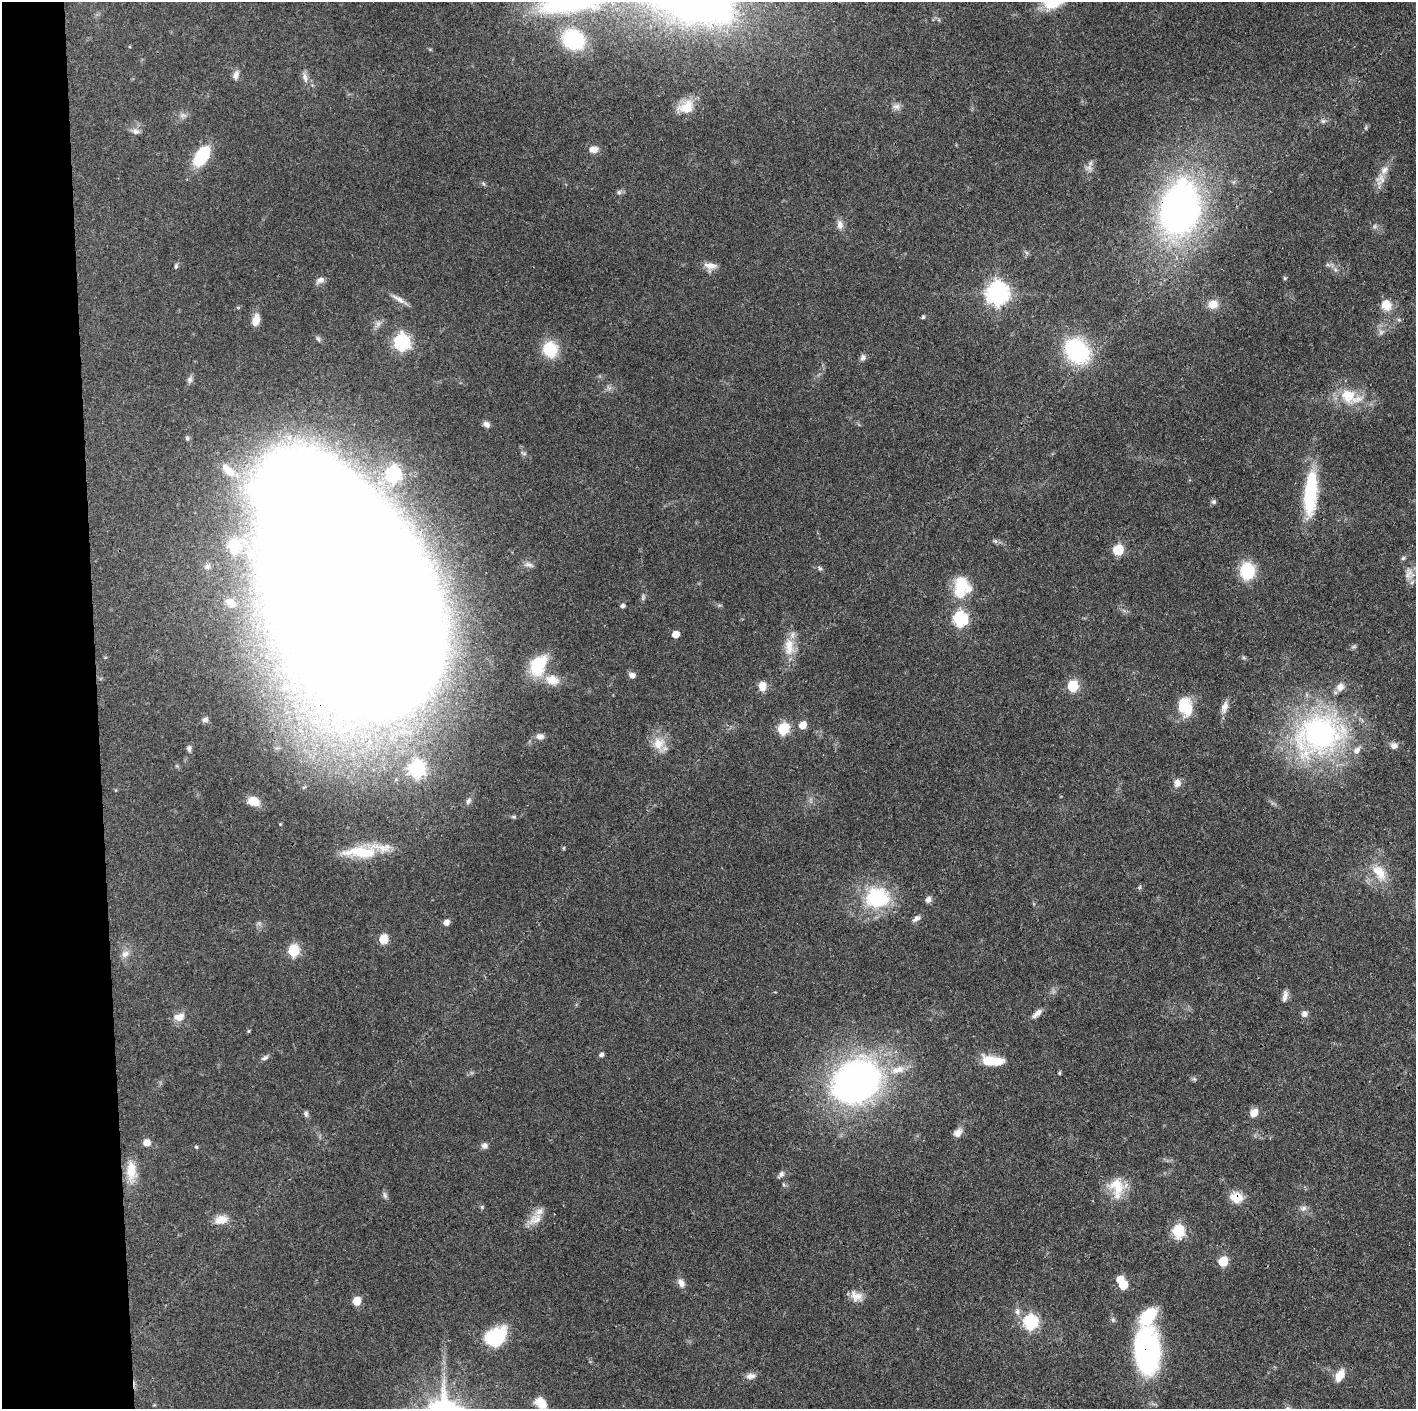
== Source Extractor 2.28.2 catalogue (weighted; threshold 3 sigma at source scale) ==
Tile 4 of 3 x 3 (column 1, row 2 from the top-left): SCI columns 1-1414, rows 1408-2814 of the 4241 x 4221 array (HDU 1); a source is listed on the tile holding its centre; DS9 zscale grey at full resolution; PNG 1418 x 1411 px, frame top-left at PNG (2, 2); no overlay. Shown black and unused: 7% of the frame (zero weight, under 3 of 4 exposures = <1% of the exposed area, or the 3 px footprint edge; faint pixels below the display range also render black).
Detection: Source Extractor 2.28.2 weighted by HDU 2 'WHT'; one run over the whole footprint, this tile lists its part. Background 0.087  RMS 0.004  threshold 0.0179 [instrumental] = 3 sigma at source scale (4.5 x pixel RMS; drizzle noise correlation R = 1.50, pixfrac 1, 0.05/0.05 arcsec/px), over >= 5 px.
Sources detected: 138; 1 too faint to see at this stretch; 4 inside a brighter object's white glare — not listed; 8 inside a brighter listed object's ellipse — not listed separately; the other 125 listed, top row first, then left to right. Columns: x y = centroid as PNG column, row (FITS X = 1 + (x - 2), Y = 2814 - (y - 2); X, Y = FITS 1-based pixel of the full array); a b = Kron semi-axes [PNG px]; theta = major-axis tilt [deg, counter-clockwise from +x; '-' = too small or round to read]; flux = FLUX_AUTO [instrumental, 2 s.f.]
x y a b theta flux
573 39 16 14 -34 39
236 75 12 7 67 2
305 77 15 6 -80 2.1
896 106 10 8 0 1.9
686 107 22 16 24 7.4
1323 121 6 6 - 0.91
136 131 10 8 -12 1.8
593 149 10 8 4 3
202 156 22 12 58 19
1089 168 11 7 -48 1.8
1381 178 14 12 -8 3.4
619 192 6 6 - 0.87
1180 209 48 33 78 180
840 224 14 9 -81 2.4
1328 265 7 4 -19 0.81
176 266 7 5 90 0.71
710 266 15 9 -6 3.6
1285 278 5 4 - 0.54
320 280 11 8 29 2.1
997 293 8 8 - 280
399 299 24 5 -30 2.7
1213 304 12 11 - 4.5
1386 305 13 11 -58 5.6
238 308 5 4 - 0.48
923 317 4 4 - 0.72
256 320 16 9 78 3.7
402 342 7 7 - 110
550 349 19 17 -79 12
1077 351 29 22 -49 37
863 357 8 7 - 1.3
190 380 9 7 77 1.3
609 388 7 5 -44 1
1350 397 36 19 -22 14
486 424 9 7 -43 1.6
187 438 6 5 - 0.73
228 470 27 14 -42 11
393 474 7 6 - 82
1310 493 54 14 86 28
1214 502 7 6 - 0.92
995 541 6 5 - 0.8
234 546 6 6 - 42
1118 550 6 6 - 25
1403 558 6 5 - 0.68
529 565 13 7 -15 1.9
207 566 10 9 - 2.4
820 568 7 5 -31 0.73
1247 571 15 12 88 19
1409 574 17 13 77 3.9
961 583 24 15 -27 10
643 597 10 5 76 0.98
230 602 10 6 -38 2.1
623 606 5 4 - 1.1
347 616 202 83 -67 4300
960 619 7 6 - 70
675 634 5 5 - 5.1
789 647 27 14 -85 7.7
539 665 28 18 62 16
632 675 7 6 - 1.9
552 680 19 13 -17 6.4
762 686 9 8 - 4.5
1072 686 6 6 - 30
286 687 11 9 54 3.6
1185 706 24 17 -74 11
1224 707 17 8 74 2.8
205 720 8 6 18 1.3
803 725 6 6 - 5.1
783 729 6 6 - 34
1319 734 70 53 23 92
540 737 11 8 4 2
659 744 21 15 -73 6.9
1394 746 8 7 - 1.8
189 749 8 6 -81 1.1
1177 783 11 8 81 2.5
253 801 13 10 -16 5.4
468 801 10 7 65 1.3
360 852 47 15 -1 16
1379 872 24 13 -52 7.6
1140 887 6 4 70 0.57
877 898 33 28 0 27
928 900 8 7 - 1.6
916 918 12 6 38 1.5
446 922 6 6 - 2.3
383 939 6 6 - 15
293 950 6 6 - 36
125 954 12 9 11 2.6
1285 996 16 7 81 2
1038 1012 12 7 44 2.3
1304 1014 8 7 - 1.7
179 1017 15 10 10 3.9
248 1031 5 4 - 0.44
601 1055 5 5 - 1.3
265 1058 11 6 25 1.2
989 1061 14 11 4 9
898 1070 19 10 12 6.1
1059 1073 4 3 - 0.55
1194 1079 7 4 -33 0.66
857 1082 41 33 33 180
306 1113 8 6 -81 1
1254 1113 9 7 53 3.7
958 1133 12 8 44 2.8
146 1142 9 9 - 2.7
484 1146 8 8 - 1.6
196 1147 5 4 - 0.44
131 1171 27 13 -87 8.1
781 1174 11 6 44 1.4
1117 1187 28 20 -85 11
385 1195 9 6 -74 1.1
1236 1198 16 14 -11 5.8
482 1207 5 4 - 0.5
1303 1208 9 7 16 1.6
535 1219 21 13 32 5.3
221 1220 18 11 14 4.7
1178 1231 7 6 - 45
1223 1261 6 6 - 16
681 1283 13 8 -61 2.4
1123 1285 6 5 - 11
856 1296 17 12 -31 4.2
357 1301 6 5 - 9.7
1017 1311 11 7 -86 1.9
1030 1322 7 6 - 78
495 1337 24 18 34 21
1147 1351 47 25 -87 72
1340 1375 17 9 63 4.8
751 1376 13 8 8 2.3
541 1403 15 11 -44 6.1
Overlapping masked pixels (flux is a lower limit): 4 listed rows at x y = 1180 209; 347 616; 1236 1198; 1147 1351